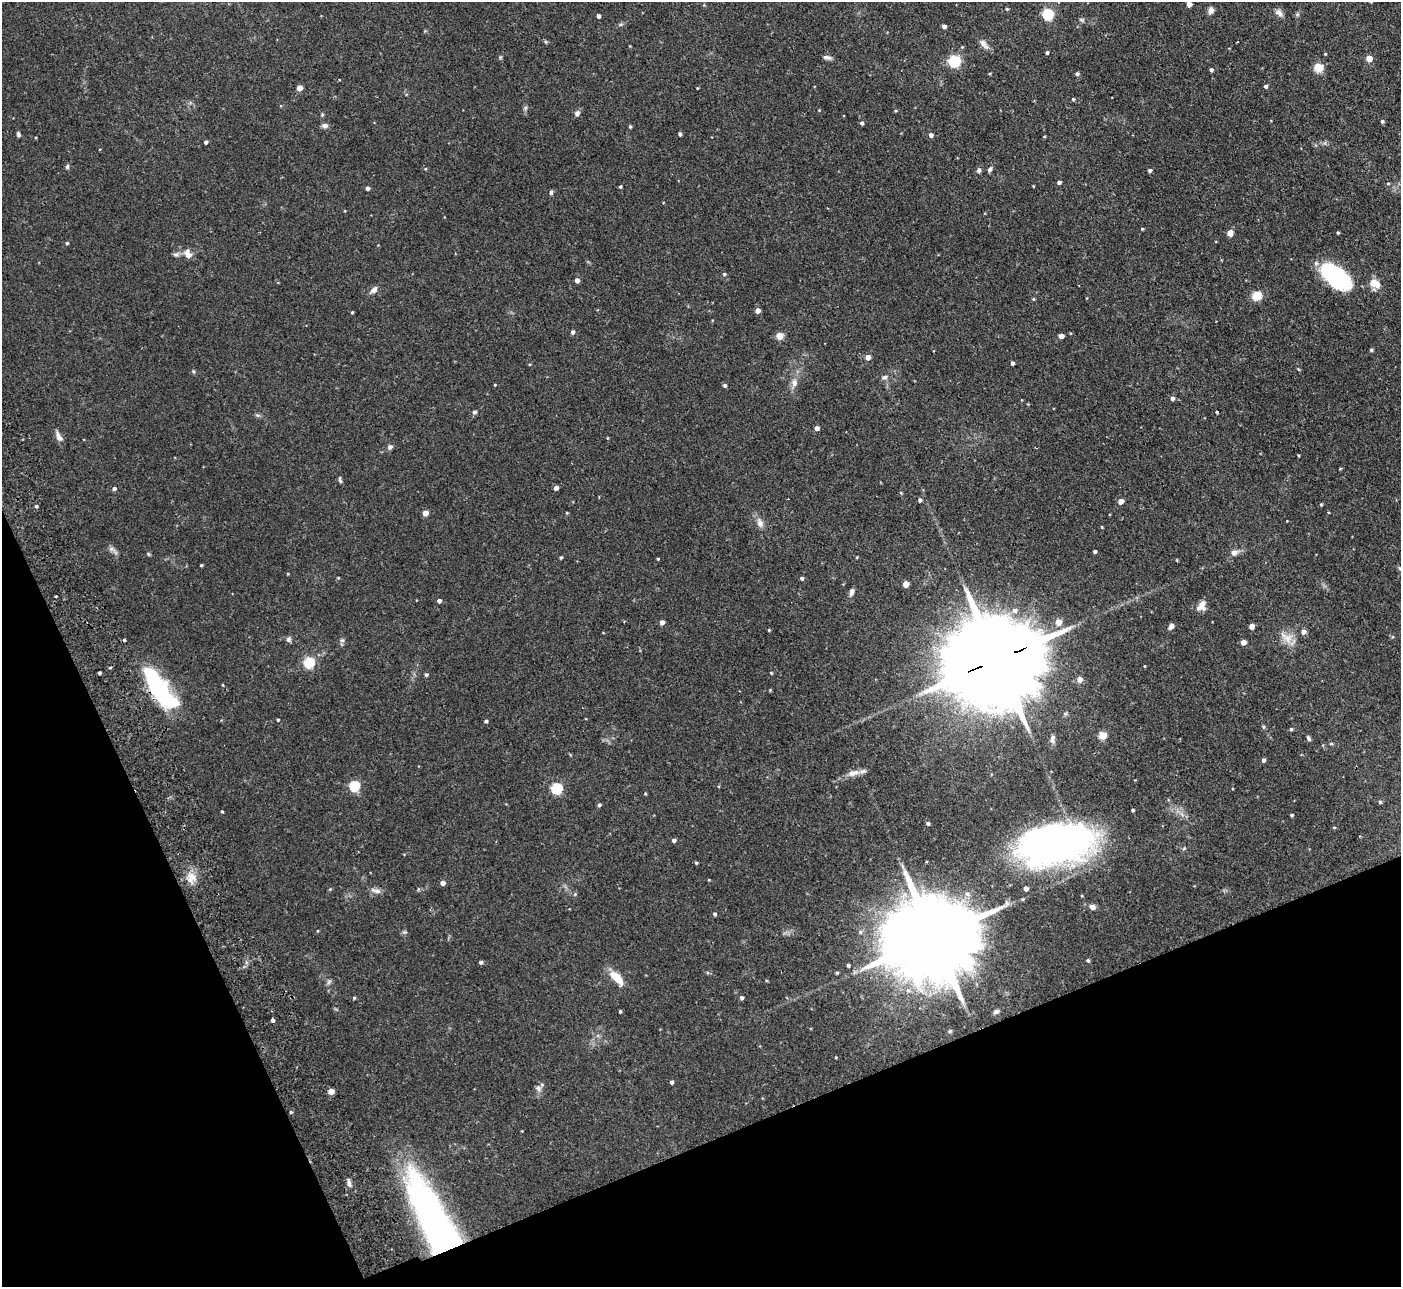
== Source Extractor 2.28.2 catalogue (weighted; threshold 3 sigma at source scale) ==
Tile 14 of 4 x 4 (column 2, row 4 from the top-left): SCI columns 1453-2851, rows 182-1466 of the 5702 x 5634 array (HDU 1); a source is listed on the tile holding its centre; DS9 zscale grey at full resolution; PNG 1403 x 1289 px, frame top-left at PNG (2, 2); no overlay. Shown black and unused: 20% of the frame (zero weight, under 2 of 3 exposures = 3% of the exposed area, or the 3 px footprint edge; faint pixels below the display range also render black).
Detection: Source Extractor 2.28.2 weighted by HDU 2 'WHT'; one run over the whole footprint, this tile lists its part. Background 0.0933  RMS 0.0062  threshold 0.028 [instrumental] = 3 sigma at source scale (4.5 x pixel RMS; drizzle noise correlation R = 1.50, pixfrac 1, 0.05/0.05 arcsec/px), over >= 5 px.
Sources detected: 184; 3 inside a brighter object's white glare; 1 cosmic-ray / hot-pixel residue — not listed; the other 180 listed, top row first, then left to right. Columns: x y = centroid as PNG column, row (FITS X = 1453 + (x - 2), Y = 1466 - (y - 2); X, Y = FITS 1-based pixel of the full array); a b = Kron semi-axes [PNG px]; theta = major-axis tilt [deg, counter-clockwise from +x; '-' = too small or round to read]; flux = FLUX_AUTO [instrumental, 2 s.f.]
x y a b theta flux
1189 4 4 4 - 4.1
1007 9 4 3 - 0.63
1211 10 10 6 79 2.4
1279 13 12 7 -45 2.8
1048 14 5 5 - 57
598 16 4 3 - 1.9
1081 20 6 4 -1 0.92
944 26 4 3 - 2
546 42 5 5 - 0.81
984 44 17 6 -49 3.1
962 47 4 4 - 0.51
1047 53 4 3 - 0.96
1325 54 4 3 - 0.47
500 57 5 4 - 0.74
827 57 11 5 -14 2
1369 59 4 4 - 9.2
954 61 5 5 - 74
1318 67 5 5 - 28
1211 70 4 4 - 1.3
990 73 4 3 - 0.52
1077 74 4 4 - 1.3
1266 86 4 4 - 1.2
299 88 4 4 - 6.4
697 88 3 3 - 0.41
1073 99 4 4 - 0.76
525 108 6 4 47 1
819 110 3 3 - 0.4
896 111 4 3 - 0.57
577 113 7 6 - 2
322 115 5 4 - 0.65
1382 121 4 4 - 1.1
862 123 4 4 - 1.3
325 126 8 6 0 1.8
630 126 4 3 - 0.81
18 134 6 4 -80 1.2
680 134 4 3 - 1.2
931 135 5 5 - 2.2
206 142 4 3 - 1.4
67 167 6 5 - 1
990 169 7 5 51 1.4
979 170 7 6 - 1.5
1150 170 4 4 - 1.3
1059 182 4 4 - 1.6
1388 183 5 3 - 0.59
1033 186 4 2 - 0.42
620 187 3 3 - 0.81
367 188 4 4 - 1.7
551 192 6 4 76 1
1142 229 3 3 - 0.63
1338 232 3 3 - 0.75
1230 233 4 4 - 7
67 243 4 4 - 0.8
176 254 10 5 11 1.7
188 255 9 7 -41 4.4
724 274 4 4 - 0.84
1336 277 36 18 -39 51
577 280 4 4 - 3
1375 284 13 11 -35 7.2
374 290 10 6 43 2.7
1257 296 5 5 - 33
1033 299 5 4 - 0.62
758 310 4 4 - 3.6
352 312 4 3 - 0.63
573 332 5 4 - 1.6
779 336 5 4 - 13
1061 336 4 4 - 4
1371 350 4 4 - 0.94
868 357 5 5 - 4.2
1012 363 4 3 - 1.6
193 371 5 4 - 0.71
884 377 9 6 17 1.8
794 383 11 8 87 3.6
495 385 4 3 - 0.53
725 385 5 4 - 1.3
1172 398 5 4 - 2
474 412 5 5 - 1.3
1217 412 3 3 - 0.81
257 415 6 4 -18 1
817 428 4 4 - 2.6
59 437 14 6 -58 3.2
607 438 5 3 - 0.48
390 447 6 6 - 1.8
1298 455 3 2 - 0.52
340 480 8 4 -77 1.1
556 488 4 4 - 2.6
114 489 5 4 - 1.4
901 493 5 3 - 0.56
920 500 4 4 - 1.5
1121 501 4 4 - 4.9
1321 504 4 3 - 0.75
36 506 4 4 - 0.8
425 513 4 4 - 5.9
567 513 4 3 - 0.54
760 523 12 8 -68 3.5
1102 527 4 4 - 0.53
111 549 9 6 -15 2.1
1095 551 4 3 - 1.4
1234 552 7 6 - 3.6
148 554 5 4 - 0.69
561 557 4 3 - 0.87
658 559 3 3 - 0.57
201 565 3 3 - 0.6
1400 569 8 5 -52 1.2
288 574 4 3 - 0.48
802 578 4 4 - 1.2
906 584 4 4 - 7.7
852 592 8 5 69 2.4
56 596 3 2 - 0.7
439 601 4 4 - 1.8
1201 606 12 9 64 4.4
1015 610 7 6 - 2.4
662 622 4 4 - 2.8
1058 622 5 5 - 7.1
1171 626 8 5 56 2
1251 626 4 4 - 3.9
769 630 3 3 - 0.61
1303 631 6 5 - 2.6
1288 638 15 12 -43 7
289 639 7 6 - 1.6
124 640 4 3 - 0.68
342 640 6 4 27 1.2
1243 642 4 4 - 4.1
997 660 34 22 21 14000
309 662 5 5 - 52
1144 666 4 3 - 0.43
99 673 3 3 - 0.88
771 673 4 3 - 0.55
426 675 4 4 - 1
1079 679 5 5 - 4.4
223 685 4 3 - 0.44
770 690 4 4 - 0.49
160 692 36 24 -48 45
278 720 3 3 - 0.66
486 721 4 4 - 1.1
1291 729 4 4 - 0.92
1102 735 5 5 - 20
1308 738 8 4 -58 1.2
1052 739 11 6 87 2.3
1331 744 6 4 -1 0.66
1263 760 5 4 - 1.6
853 773 19 8 12 5
354 786 5 5 - 47
557 788 5 5 - 55
645 794 4 3 - 0.57
1380 802 5 4 - 0.84
599 805 4 4 - 1.2
1133 810 3 3 - 0.91
222 811 3 3 - 1.3
1292 815 3 3 - 0.81
928 823 4 4 - 1.1
1334 828 4 3 - 0.5
674 840 4 4 - 1.5
1055 844 73 37 10 240
696 863 4 4 - 0.72
191 878 15 12 50 6.9
442 883 5 4 - 2.9
1026 888 4 4 - 2.5
330 889 4 4 - 0.58
376 891 16 6 -14 2.8
575 894 4 4 - 0.67
1092 907 7 6 - 2.4
715 914 4 4 - 1.1
860 932 5 5 - 1.2
933 937 36 19 21 13000
1088 960 4 4 - 0.83
481 962 4 4 - 1.4
848 965 3 3 - 0.98
616 977 18 8 -45 11
354 998 4 3 - 0.68
742 998 4 4 - 1.5
620 1011 4 3 - 0.77
996 1012 7 5 15 1.6
273 1020 4 3 - 3.7
950 1031 6 4 43 0.81
671 1082 4 4 - 1.4
538 1088 9 7 -49 2.3
331 1091 4 4 - 7.5
291 1112 4 3 - 0.79
349 1183 11 5 -81 2.1
442 1237 116 26 -61 220
Overlapping masked pixels (flux is a lower limit): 3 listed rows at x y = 997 660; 160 692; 442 1237
Isophote crosses this tile's border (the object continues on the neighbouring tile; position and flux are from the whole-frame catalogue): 1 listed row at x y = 1400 569